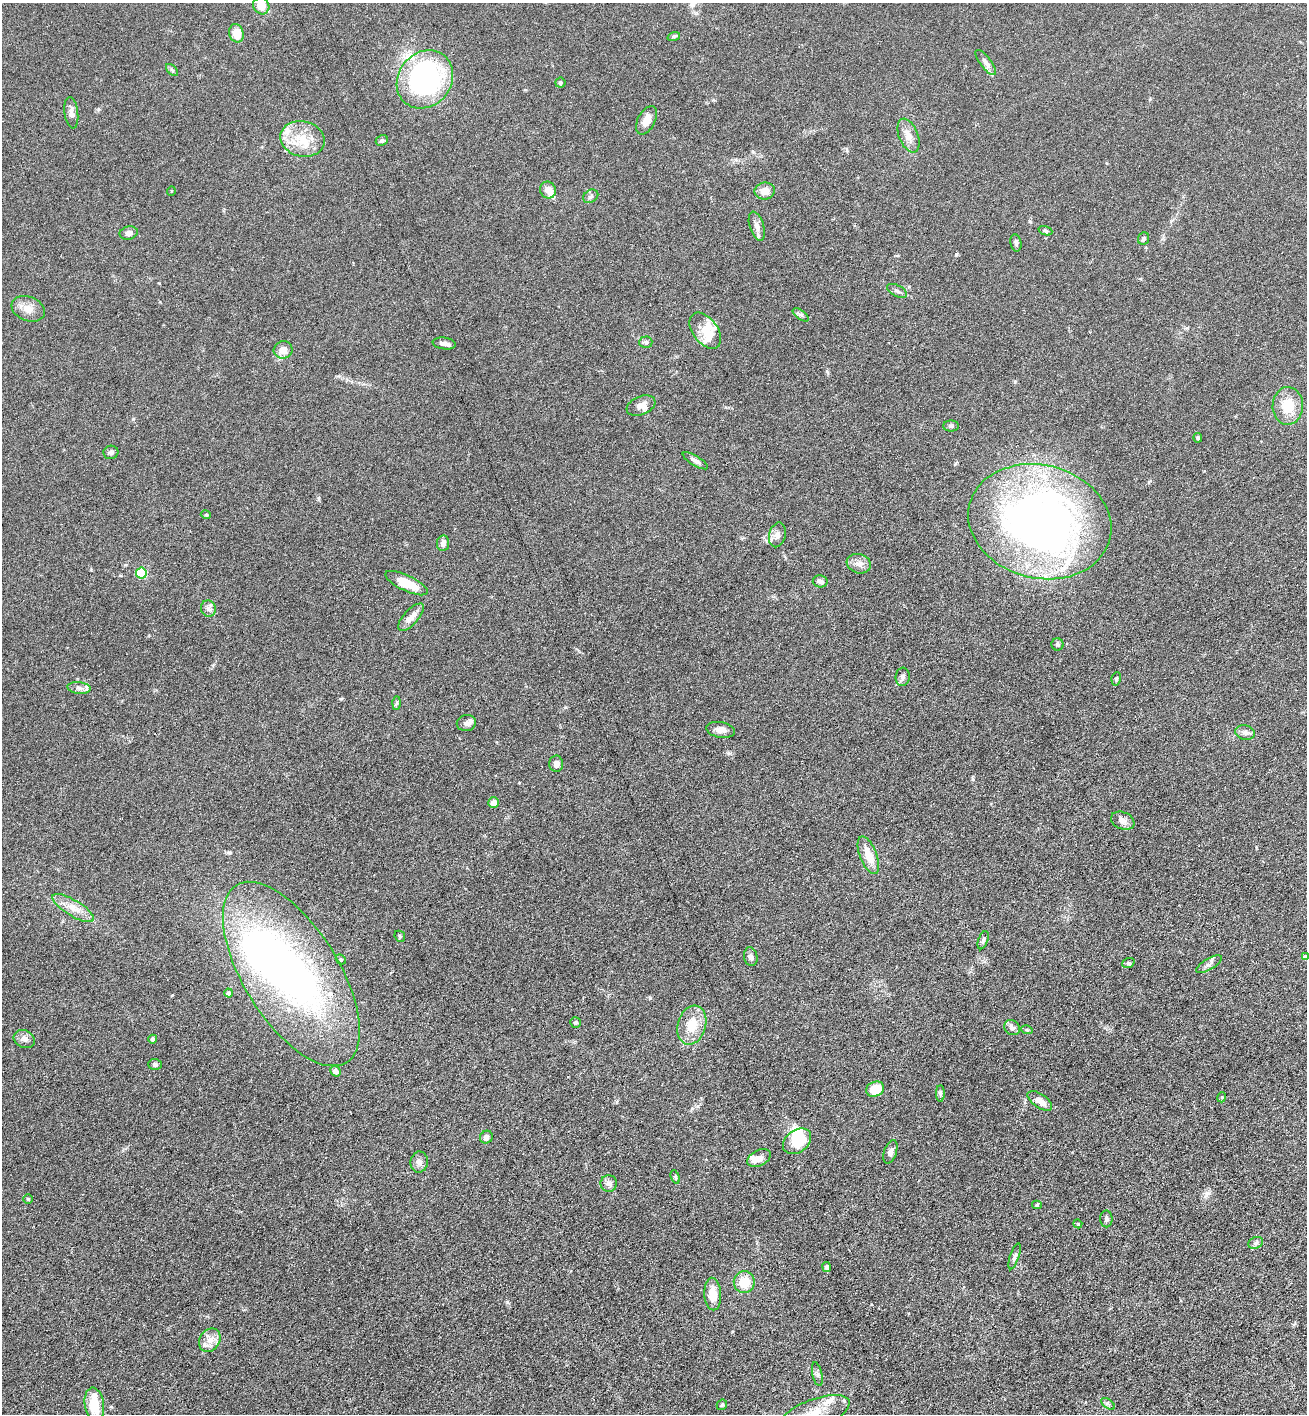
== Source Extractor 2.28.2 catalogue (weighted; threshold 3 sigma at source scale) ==
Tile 6 of 4 x 4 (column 2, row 2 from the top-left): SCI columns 1454-2758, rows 2837-4248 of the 5654 x 5672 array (HDU 1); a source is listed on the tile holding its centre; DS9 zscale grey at full resolution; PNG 1309 x 1416 px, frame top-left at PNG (2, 3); each listed source drawn as its Kron ellipse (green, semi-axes under 4 px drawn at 4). Nothing masked; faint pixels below the display range render black.
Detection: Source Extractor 2.28.2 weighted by HDU 2 'WHT'; one run over the whole footprint, this tile lists its part. Background 0.0619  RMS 0.0058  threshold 0.0239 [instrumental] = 3 sigma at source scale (4.09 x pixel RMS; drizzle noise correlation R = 1.36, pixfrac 0.8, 0.05/0.05 arcsec/px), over >= 5 px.
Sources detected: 114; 4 inside a brighter object's white glare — neither listed nor drawn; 10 inside a brighter listed object's ellipse — not listed separately; the other 100 listed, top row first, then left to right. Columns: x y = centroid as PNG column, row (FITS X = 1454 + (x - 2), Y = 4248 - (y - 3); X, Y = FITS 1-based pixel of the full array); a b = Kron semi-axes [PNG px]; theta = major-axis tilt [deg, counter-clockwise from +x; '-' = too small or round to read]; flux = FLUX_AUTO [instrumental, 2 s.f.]
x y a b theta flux
261 6 8 7 - 5.4
236 33 9 7 -74 6.7
674 36 6 4 18 0.75
986 62 15 5 -52 2.2
172 70 7 4 -44 0.84
425 79 31 26 51 110
560 83 5 5 - 0.97
71 113 16 6 -83 2.7
646 120 15 8 62 4.8
908 135 18 9 -68 4.7
302 139 22 17 -14 13
382 140 6 5 - 0.98
548 190 8 8 - 3.6
171 191 5 3 - 0.39
765 191 10 8 8 4.2
591 196 8 6 34 1.3
757 226 15 7 -72 3.1
1045 231 7 4 -20 0.94
129 233 9 6 13 2.4
1143 238 6 5 - 1.1
1016 243 8 5 -80 1.1
897 291 11 5 -26 1.5
28 309 17 12 -21 5.2
801 315 9 4 -35 1.1
705 331 20 12 -53 7.5
646 342 6 6 - 1.3
444 343 12 6 -7 2.1
283 350 9 8 - 4.7
641 406 15 9 21 4
1288 406 19 15 88 12
951 426 8 5 0 1.1
1198 438 5 4 - 0.89
111 452 7 6 - 1.3
695 461 14 5 -31 1.9
206 515 5 3 - 0.46
1040 522 72 56 -14 300
777 535 12 8 76 2.9
443 543 8 6 83 2.5
859 564 12 9 -17 3.2
141 573 5 5 - 41
820 581 7 6 - 1.4
406 583 23 8 -25 11
208 609 8 7 - 1.9
411 617 17 7 47 4.3
1057 644 6 6 - 1
903 677 9 7 83 1.6
1116 679 7 4 80 0.83
79 688 11 6 -7 2
397 703 7 4 88 0.74
466 723 10 8 13 1.8
720 730 14 7 -10 3.3
1245 732 10 7 -13 2.1
556 764 8 7 - 2.3
494 803 5 5 - 3.3
1123 821 12 8 -22 2.6
868 855 20 8 -69 8.2
73 908 24 8 -31 6.2
400 936 6 5 - 0.71
983 940 9 4 71 1.1
751 957 9 6 -79 1.7
1305 957 4 4 - 2.5
341 959 5 4 - 0.73
1128 963 6 4 20 0.76
1209 964 14 5 31 2.1
291 974 104 47 -58 210
229 993 4 4 - 1.3
575 1022 5 5 - 1.1
692 1025 20 14 73 11
1012 1028 8 7 - 2
1027 1030 5 3 - 0.55
24 1039 11 8 -26 2.5
153 1039 4 4 - 2.2
155 1064 6 5 - 1.4
336 1071 5 5 - 2.5
875 1089 9 7 23 11
940 1093 8 4 90 1
1222 1097 5 3 - 0.43
1040 1101 14 7 -34 4.3
486 1137 7 6 - 2.4
797 1141 15 11 37 15
890 1152 12 6 71 2.2
759 1158 12 7 26 4.2
419 1162 10 8 83 2.4
675 1177 7 4 -70 0.73
609 1183 8 8 - 2
28 1199 5 5 - 0.65
1037 1205 5 4 - 0.68
1106 1219 8 6 -88 1.4
1078 1224 4 3 - 0.43
1256 1243 7 5 23 1.2
1015 1256 13 4 71 1.5
827 1267 5 3 - 1.4
744 1282 11 10 - 10
713 1294 16 8 -87 7.7
210 1340 12 10 57 4.4
817 1374 12 5 -77 1.4
1108 1404 8 4 -37 1
94 1405 17 9 -82 12
722 1405 6 4 43 0.73
814 1414 38 14 21 18
Isophote crosses this tile's border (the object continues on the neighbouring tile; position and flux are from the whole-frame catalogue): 3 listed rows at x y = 261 6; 1305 957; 814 1414
Unlisted compact peaks at least as high as the median listed source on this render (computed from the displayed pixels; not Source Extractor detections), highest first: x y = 507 1302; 956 254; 650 998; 341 699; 728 753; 1207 1193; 133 419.